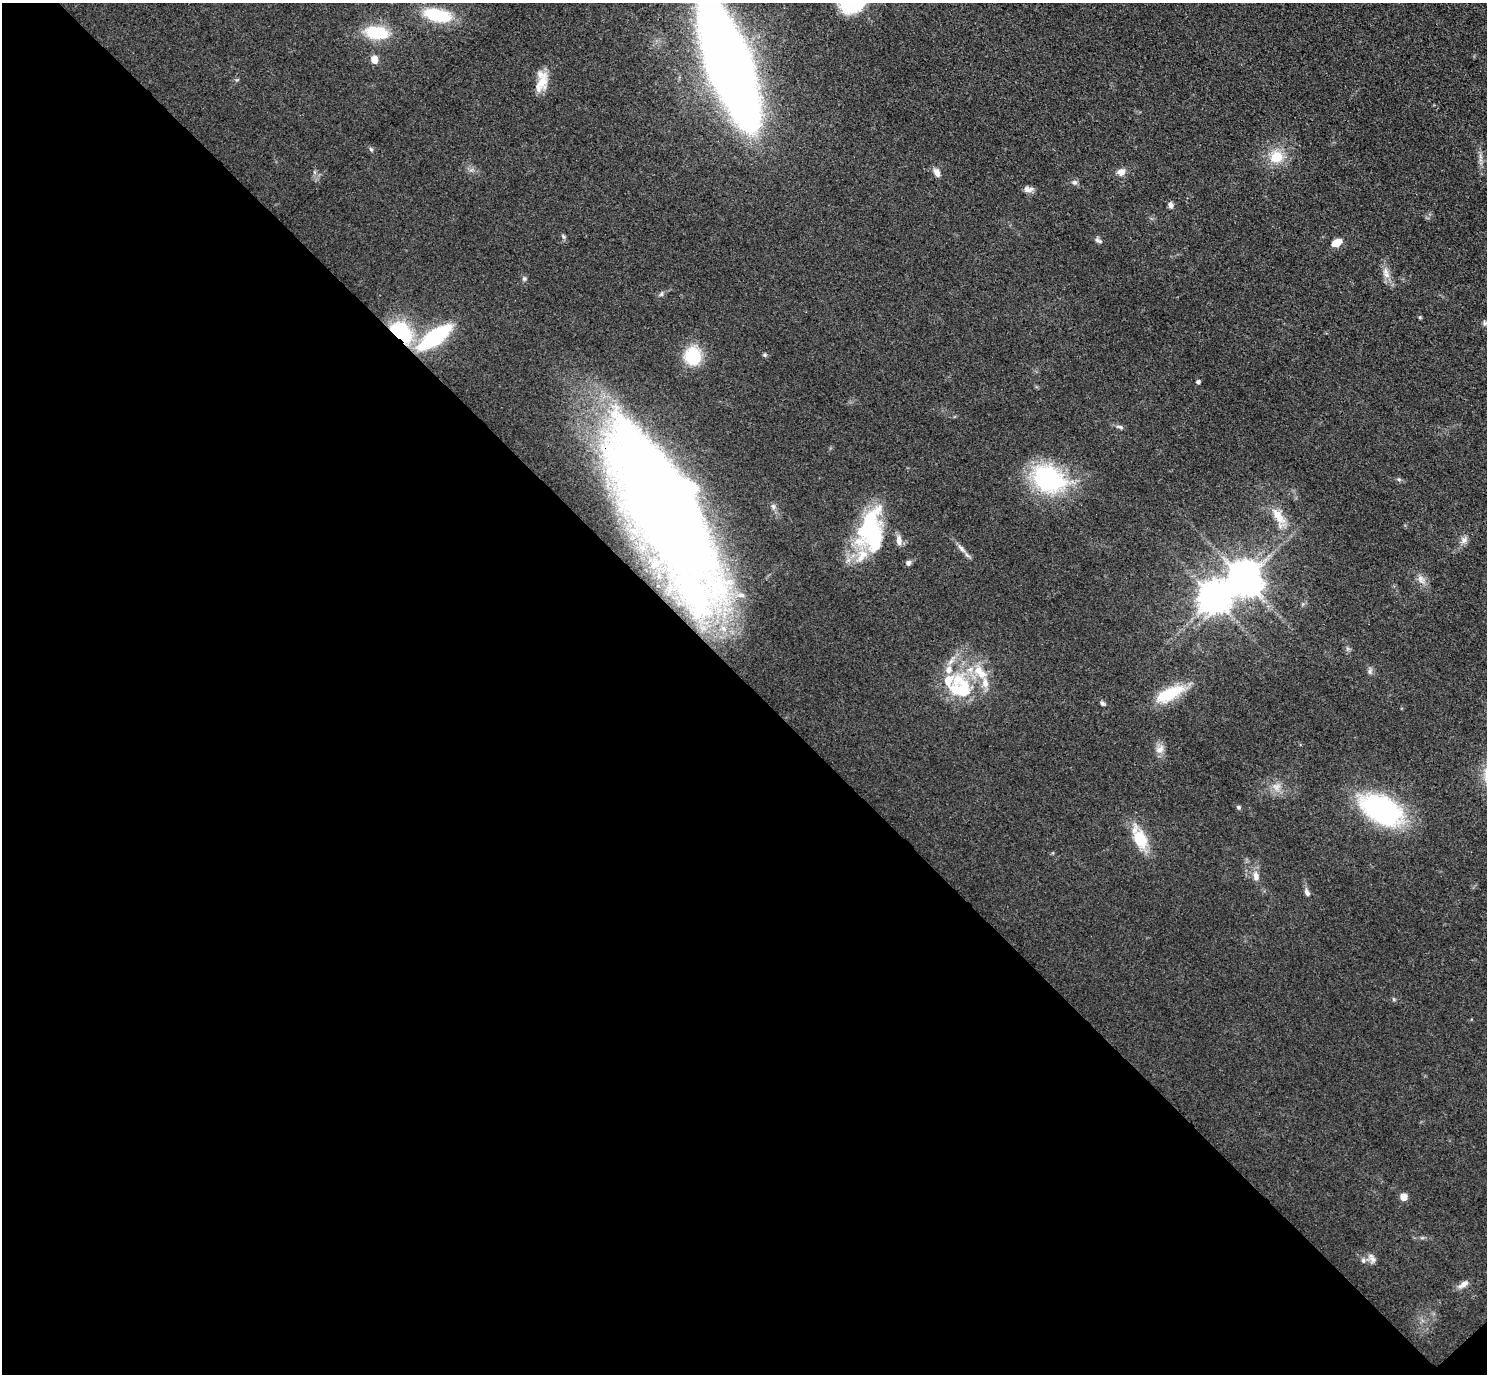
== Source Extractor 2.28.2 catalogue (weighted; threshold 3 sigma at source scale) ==
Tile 14 of 4 x 4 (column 2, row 4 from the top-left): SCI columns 1530-3014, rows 198-1569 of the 6029 x 6027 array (HDU 1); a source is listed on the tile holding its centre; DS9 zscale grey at full resolution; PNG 1489 x 1376 px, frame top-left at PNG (2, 3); no overlay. Shown black and unused: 51% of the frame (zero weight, under 3 of 4 exposures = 6% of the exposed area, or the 3 px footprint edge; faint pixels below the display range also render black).
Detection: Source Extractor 2.28.2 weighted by HDU 2 'WHT'; one run over the whole footprint, this tile lists its part. Background 0.0495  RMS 0.0064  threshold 0.029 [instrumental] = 3 sigma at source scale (4.5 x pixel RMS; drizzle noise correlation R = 1.50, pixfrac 1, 0.05/0.05 arcsec/px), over >= 5 px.
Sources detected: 65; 5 inside a brighter object's white glare — not listed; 7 inside a brighter listed object's ellipse — not listed separately; the other 53 listed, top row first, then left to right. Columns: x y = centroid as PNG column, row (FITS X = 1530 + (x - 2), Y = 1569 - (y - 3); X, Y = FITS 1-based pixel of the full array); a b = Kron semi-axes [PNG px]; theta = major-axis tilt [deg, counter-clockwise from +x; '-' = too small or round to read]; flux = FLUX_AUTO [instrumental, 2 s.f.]
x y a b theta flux
437 15 26 12 -13 35
377 32 28 15 -7 27
374 59 5 5 - 12
728 64 76 22 -70 2000
541 83 30 12 62 12
371 149 6 5 - 1.1
1480 156 7 4 -71 1.7
1276 157 18 16 34 15
1121 172 9 8 - 4.7
937 173 12 7 -63 3.5
1074 182 7 5 -13 1.7
1028 189 13 7 -2 3.1
1170 205 7 5 -82 2.4
1098 240 11 5 -31 1.8
1337 242 11 7 27 7.2
1385 271 8 8 - 3.4
524 279 7 5 -69 1.3
661 294 7 5 60 1.4
1420 317 5 4 - 0.92
1485 323 7 6 - 1.5
401 332 22 14 -42 49
435 337 28 10 36 80
764 355 5 5 - 0.97
693 356 17 16 - 29
1198 382 4 4 - 1.6
1119 427 11 5 -9 1.8
1048 479 43 32 -27 71
1399 479 6 4 18 0.95
773 506 8 6 -74 2
661 508 143 44 -61 970
1278 516 26 10 -53 12
869 528 51 27 70 69
899 540 13 7 -85 4.3
1464 540 12 7 42 3.4
961 548 12 6 -46 3.2
908 563 6 6 - 2
1421 579 12 8 -77 4
1244 580 10 10 - 1500
1370 671 10 5 79 1.7
948 681 62 23 6 38
1169 694 40 15 27 25
1102 703 7 5 -34 1.5
1160 749 13 8 25 4.2
1276 787 12 11 - 5.7
1238 807 6 5 - 1.2
1382 809 33 19 -29 150
1139 838 23 12 -64 25
1256 876 12 8 -81 4.4
1307 892 10 6 -62 2.4
1403 1197 5 5 - 11
1372 1258 14 8 -61 3.4
1363 1260 7 6 - 1.6
1463 1284 15 7 35 4.2
Overlapping masked pixels (flux is a lower limit): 2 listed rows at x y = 401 332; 661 508
Isophote crosses this tile's border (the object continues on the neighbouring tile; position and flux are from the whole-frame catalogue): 1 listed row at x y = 728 64